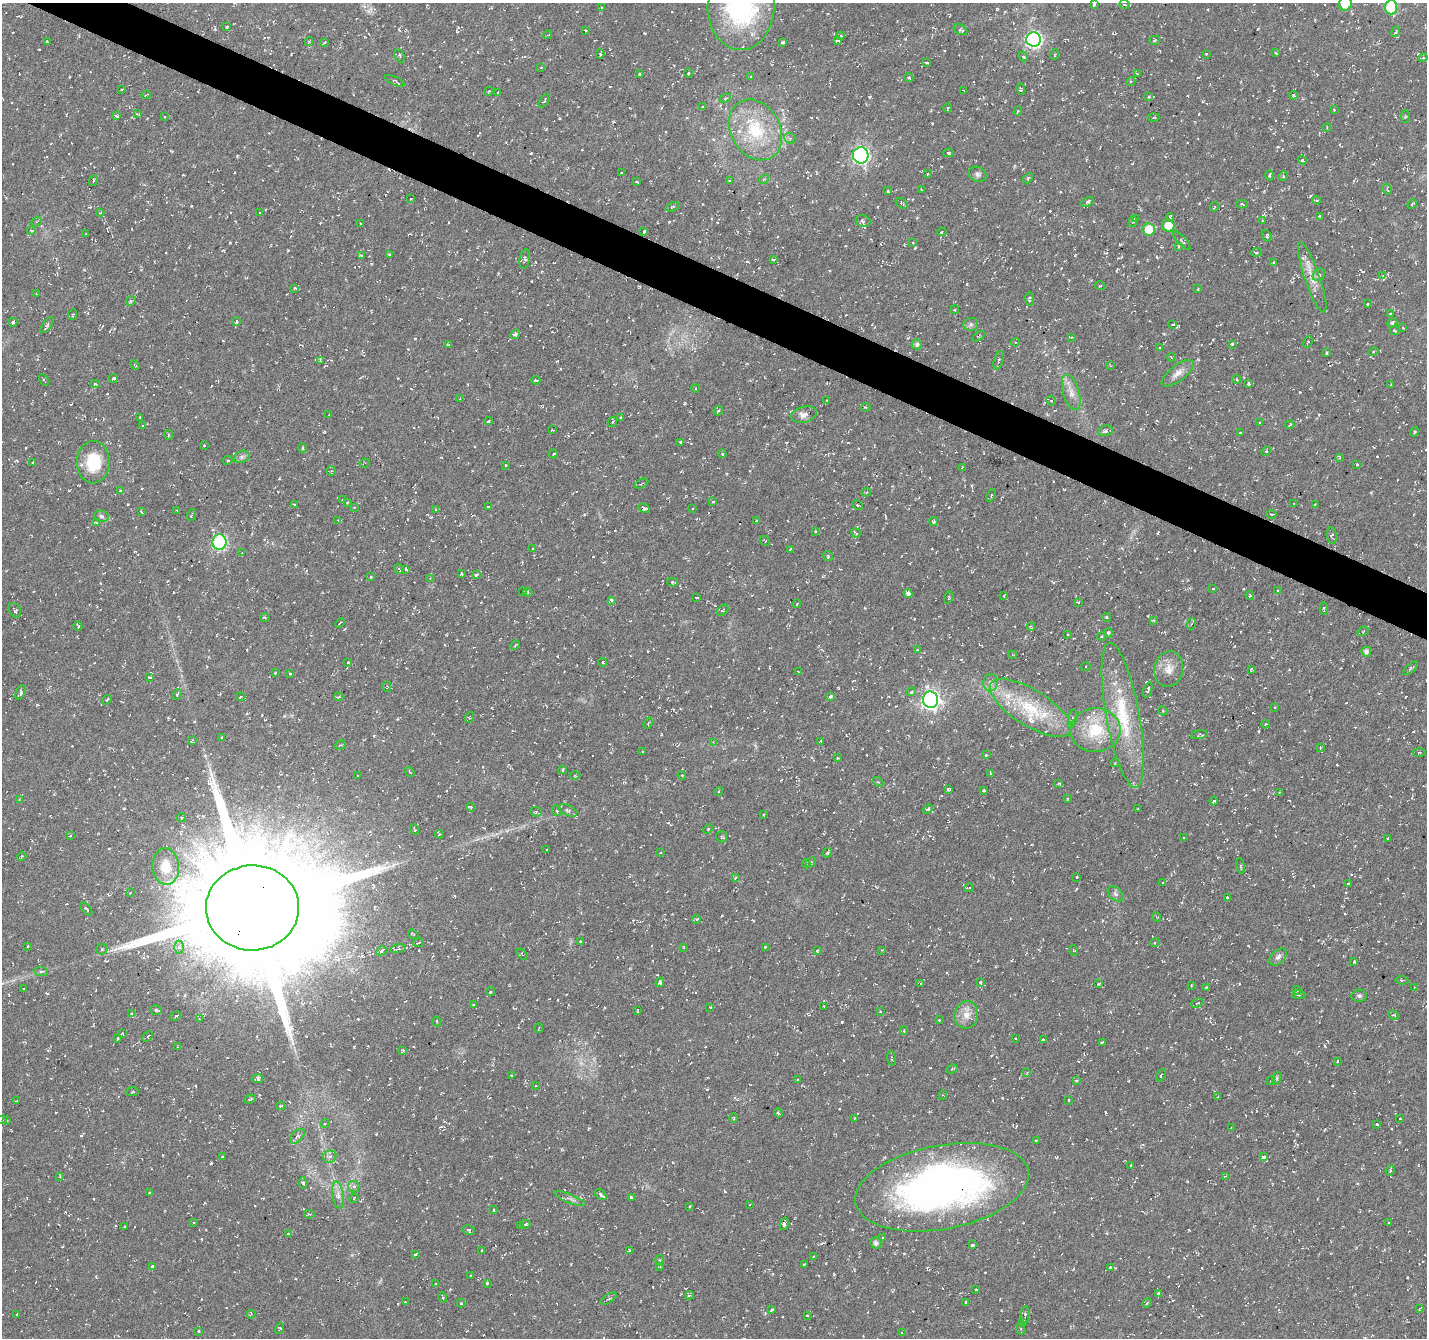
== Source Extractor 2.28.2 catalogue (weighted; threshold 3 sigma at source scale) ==
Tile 11 of 4 x 4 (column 3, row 3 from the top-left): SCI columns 2851-4275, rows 1540-2875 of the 5707 x 5815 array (HDU 1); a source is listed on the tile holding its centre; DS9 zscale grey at full resolution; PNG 1429 x 1340 px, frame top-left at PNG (2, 3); each listed source drawn as its Kron ellipse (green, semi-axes under 4 px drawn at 4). Shown black and unused: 3% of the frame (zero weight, under 3 of 6 exposures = <1% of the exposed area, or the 3 px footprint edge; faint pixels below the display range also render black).
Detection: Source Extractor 2.28.2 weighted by HDU 2 'WHT'; one run over the whole footprint, this tile lists its part. Background -0.0234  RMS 0.0038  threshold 0.0154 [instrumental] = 3 sigma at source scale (4.09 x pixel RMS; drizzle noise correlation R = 1.36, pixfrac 0.8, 0.0396/0.0396 arcsec/px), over >= 5 px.
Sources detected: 914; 153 cosmic-ray / hot-pixel residue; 1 long thin detection or spike segment (spike, bleed or trail) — neither listed nor drawn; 13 inside a brighter listed object's ellipse — not listed separately; of the other 747, all 500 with FLUX_AUTO >= 0.325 (the completeness limit of this list) listed and drawn (247 fainter detections not listed), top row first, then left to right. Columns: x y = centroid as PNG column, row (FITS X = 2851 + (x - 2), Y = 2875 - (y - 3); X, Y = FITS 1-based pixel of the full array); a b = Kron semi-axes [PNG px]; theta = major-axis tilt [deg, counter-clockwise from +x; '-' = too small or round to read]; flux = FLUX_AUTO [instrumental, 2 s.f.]
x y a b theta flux
1345 4 7 6 - 7
1094 5 4 3 - 0.55
1125 5 5 3 - 0.58
741 7 43 33 88 50
1391 7 7 6 - 20
601 8 3 2 - 0.33
227 27 3 2 - 0.38
585 30 3 3 - 0.48
960 30 7 5 -28 0.79
1396 32 5 4 - 0.44
547 35 4 3 - 0.36
840 36 4 3 - 0.57
1034 39 7 7 - 88
838 40 4 3 - 0.85
1155 40 5 4 - 0.71
309 41 4 3 - 0.49
47 42 3 2 - 0.35
325 42 3 3 - 0.52
783 42 4 3 - 1.1
1276 53 3 2 - 0.5
600 54 4 3 - 0.46
1206 54 3 3 - 0.39
1055 55 5 3 - 0.39
400 56 7 4 -67 0.82
1023 56 5 4 - 0.62
1423 58 5 3 - 0.37
927 63 3 3 - 0.64
541 67 3 3 - 0.33
689 73 4 3 - 0.36
639 74 3 3 - 0.63
1137 74 3 2 - 0.4
750 76 3 3 - 0.6
909 77 5 3 - 0.54
395 81 10 4 -25 0.71
1131 81 5 3 - 0.39
1021 89 5 3 - 0.6
121 90 3 2 - 0.41
489 91 4 3 - 0.44
964 91 4 2 - 0.4
497 92 3 2 - 0.46
146 95 4 2 - 0.4
1294 95 4 3 - 0.4
1149 96 3 3 - 0.46
725 98 6 4 22 0.47
544 101 7 3 59 0.49
703 107 4 3 - 0.41
948 108 4 4 - 0.41
1334 110 4 3 - 0.34
1018 111 5 3 - 0.57
137 114 4 3 - 0.41
117 116 3 3 - 0.93
164 117 3 3 - 0.34
1153 117 6 3 2 0.39
1405 117 6 3 -90 0.41
1327 128 4 3 - 0.4
755 130 32 24 -60 20
790 138 6 5 - 0.67
949 153 5 4 - 0.54
861 155 8 8 - 86
1302 160 5 3 - 0.52
622 172 4 2 - 0.5
928 174 3 3 - 0.33
978 174 9 7 -24 1.2
1270 175 5 4 - 0.83
1283 176 5 4 - 0.46
1028 178 6 3 47 0.4
764 179 5 4 - 0.47
93 181 6 3 62 0.49
729 181 3 3 - 0.46
636 182 3 3 - 0.62
1387 189 6 3 -61 0.46
922 190 3 3 - 0.61
888 191 3 3 - 0.6
411 199 3 2 - 0.54
1316 200 4 3 - 0.43
1087 202 6 4 27 0.85
902 203 7 4 -36 0.63
1242 204 6 4 -2 0.52
1412 204 5 4 - 0.46
672 207 7 4 21 0.55
1214 207 5 2 - 0.39
100 213 4 4 - 0.43
260 213 3 2 - 0.48
1319 216 3 3 - 0.85
1170 217 4 3 - 0.55
1135 218 3 3 - 0.67
863 221 7 5 -16 0.96
1262 221 3 3 - 0.42
37 222 6 3 38 0.43
1133 222 5 4 - 0.47
361 223 3 2 - 0.49
1168 226 6 6 - 5.9
1149 229 6 6 - 7.1
31 231 4 4 - 0.62
644 232 3 2 - 0.58
942 232 5 4 - 0.67
86 234 3 2 - 0.35
1266 235 6 4 -64 0.83
1182 241 12 4 -48 0.78
912 243 3 2 - 0.53
1178 246 4 3 - 0.43
1257 252 5 4 - 0.51
390 254 3 3 - 0.44
361 256 3 3 - 0.67
525 259 10 5 80 0.84
773 259 4 2 - 0.65
1274 262 3 3 - 0.52
1319 275 7 5 42 0.93
1383 276 3 2 - 0.36
1312 277 37 7 -71 4.7
1100 285 5 2 - 0.34
294 288 4 3 - 0.45
1198 289 3 2 - 0.34
37 293 4 2 - 0.35
1030 299 7 4 -82 0.83
131 301 5 4 - 0.65
1368 304 3 3 - 0.67
955 310 4 4 - 0.44
1390 313 3 2 - 0.36
73 314 5 4 - 0.41
13 322 4 3 - 0.87
236 322 4 3 - 1.3
1392 323 5 4 - 0.74
971 324 7 6 - 0.9
1172 324 3 3 - 0.48
47 325 9 3 52 0.85
1403 328 3 3 - 0.34
1395 331 4 3 - 0.56
515 334 5 4 - 1.1
978 336 7 4 31 0.48
1071 337 4 2 - 0.38
1015 342 4 4 - 0.4
1308 342 6 3 67 0.36
449 344 3 3 - 0.91
917 344 5 5 - 1
1232 344 4 3 - 0.48
1159 348 3 3 - 0.33
1373 352 5 3 - 0.45
1326 353 4 3 - 0.65
1171 357 4 3 - 0.33
999 360 9 4 71 0.74
320 361 4 3 - 0.59
135 365 5 3 - 0.35
1111 366 3 3 - 0.37
1177 373 19 8 37 2.7
113 378 4 3 - 0.94
1236 379 4 3 - 0.49
44 380 6 2 -61 0.4
536 380 4 3 - 0.47
95 384 4 4 - 0.53
1248 384 4 4 - 0.53
1391 384 3 2 - 0.43
695 388 4 3 - 0.33
1071 392 18 8 -73 3.2
460 399 4 3 - 0.45
827 400 3 3 - 0.39
1051 401 5 4 - 0.46
866 407 5 3 - 0.37
718 410 5 3 - 0.48
329 415 3 3 - 0.55
804 415 13 8 12 2.2
140 417 3 2 - 0.59
621 418 4 3 - 0.58
489 421 4 3 - 1.4
612 422 5 4 - 0.66
1260 422 3 3 - 0.63
1290 425 4 3 - 0.36
143 426 3 3 - 0.38
552 430 3 2 - 0.35
1105 431 7 5 13 0.79
1414 432 5 3 - 0.33
1240 433 3 3 - 0.65
168 435 5 2 - 0.4
681 442 3 3 - 0.54
204 446 3 3 - 0.64
302 448 4 4 - 0.45
1266 451 5 4 - 0.41
553 454 5 3 - 0.56
722 454 4 3 - 0.42
242 457 8 6 22 0.91
1340 457 4 3 - 0.41
228 460 5 3 - 0.46
33 462 3 2 - 0.49
93 462 21 16 87 13
365 463 5 3 - 0.43
1357 464 3 2 - 0.37
506 465 3 2 - 0.39
962 467 4 3 - 0.42
331 471 4 4 - 0.42
642 483 7 3 27 0.48
120 490 3 3 - 0.66
866 492 5 4 - 0.53
991 495 6 4 69 0.44
343 500 3 3 - 0.42
347 502 3 2 - 0.38
713 502 4 3 - 0.4
1294 503 3 2 - 0.4
294 505 3 3 - 0.39
857 505 6 3 -28 0.48
1315 505 3 3 - 0.58
488 506 3 2 - 0.4
354 507 3 3 - 0.44
644 508 6 4 -30 1.4
692 508 3 2 - 0.38
436 509 4 3 - 0.38
177 510 3 3 - 0.33
141 512 3 2 - 0.42
1271 514 5 2 - 0.33
191 515 6 2 71 0.53
101 516 7 5 -16 0.8
338 520 4 4 - 0.55
757 521 3 2 - 0.4
934 521 4 4 - 0.52
96 523 4 3 - 0.38
815 531 4 3 - 0.4
856 533 5 2 - 0.41
1332 536 8 5 -83 1
765 541 5 3 - 0.39
219 542 7 7 - 44
532 549 3 2 - 0.33
790 549 4 2 - 0.45
242 553 4 4 - 0.34
828 556 5 4 - 0.44
399 569 5 3 - 0.41
406 569 3 3 - 0.5
461 574 3 3 - 0.44
476 575 3 3 - 1.9
371 577 3 3 - 0.44
430 578 4 4 - 0.33
673 582 5 3 - 0.67
1213 589 3 3 - 0.37
1277 591 3 3 - 0.34
523 592 3 2 - 0.41
528 592 4 3 - 0.41
908 593 4 4 - 1.2
1004 595 3 2 - 0.43
1250 595 4 4 - 0.33
697 597 3 2 - 0.35
949 597 6 4 71 0.44
611 600 4 3 - 1.7
1078 602 3 2 - 0.33
797 604 4 3 - 0.39
1324 609 6 3 87 0.47
15 610 8 5 -62 0.67
723 610 7 3 43 0.38
1106 617 4 3 - 0.5
265 618 5 3 - 0.41
1154 620 4 4 - 0.41
340 623 5 4 - 0.53
1191 624 5 3 - 0.48
78 626 5 3 - 0.82
1031 626 4 3 - 0.38
1363 631 6 3 34 0.34
1108 633 4 4 - 0.82
1068 635 3 3 - 0.47
1102 636 4 3 - 0.4
515 645 5 3 - 0.34
917 650 3 3 - 0.47
1366 651 5 5 - 1.3
1012 655 4 3 - 0.42
348 662 3 2 - 0.5
603 663 4 3 - 0.52
1086 667 5 3 - 0.56
1411 668 9 4 41 0.67
1169 669 18 14 79 4.2
1251 669 3 3 - 0.44
798 672 3 3 - 0.44
275 673 3 3 - 0.57
290 674 3 3 - 0.84
150 677 4 3 - 0.96
991 683 9 7 82 1.7
387 687 5 4 - 0.35
1148 690 8 4 71 1
20 692 8 4 68 1.1
911 692 5 4 - 0.63
177 694 5 3 - 0.38
830 696 3 3 - 0.98
241 697 4 3 - 0.71
339 697 4 3 - 0.5
107 700 5 3 - 0.41
930 700 8 7 - 150
1274 707 3 3 - 0.69
1031 708 47 18 -32 18
1163 711 5 3 - 0.34
1123 715 73 16 -80 24
470 717 5 3 - 0.33
1073 719 9 4 77 0.96
648 723 6 3 68 0.37
1265 724 4 3 - 0.37
1095 730 25 22 5 14
1199 735 8 3 9 0.48
222 738 3 3 - 0.46
192 740 4 3 - 0.38
820 741 3 2 - 0.47
713 742 4 4 - 0.35
340 745 6 4 17 0.5
1320 748 4 4 - 0.52
643 751 3 2 - 0.44
1419 753 6 3 -2 0.45
986 755 3 2 - 0.52
837 758 3 2 - 0.45
1115 763 4 3 - 0.39
562 770 4 3 - 0.6
410 772 5 2 - 0.35
991 774 4 3 - 0.82
575 775 5 3 - 0.33
682 775 4 4 - 0.41
357 776 3 3 - 0.5
878 782 6 4 -42 0.41
1059 783 4 3 - 0.52
948 789 4 3 - 0.64
984 790 3 3 - 0.45
719 791 4 3 - 0.37
1279 792 3 2 - 0.4
1067 799 3 2 - 0.45
19 800 3 3 - 0.37
1214 801 4 3 - 0.98
471 807 5 4 - 0.42
928 809 5 4 - 0.48
1138 809 3 2 - 0.34
568 810 10 5 -26 0.97
557 811 5 3 - 0.39
536 812 6 4 -23 0.49
763 815 3 3 - 0.72
181 818 4 4 - 0.66
414 829 5 2 - 0.38
708 829 5 3 - 0.37
439 834 4 4 - 0.46
70 836 3 3 - 1
722 837 5 5 - 0.52
1184 838 3 3 - 0.36
1387 838 3 3 - 0.78
547 850 3 2 - 0.36
661 853 4 3 - 0.33
827 853 5 4 - 0.63
22 856 4 3 - 0.36
811 862 5 4 - 0.38
806 864 4 3 - 0.44
166 866 18 13 -87 8.4
1241 866 8 4 -82 0.56
1076 877 3 2 - 0.41
735 878 3 3 - 0.8
1163 883 3 2 - 0.33
1348 884 3 3 - 0.42
969 888 5 2 - 0.34
130 893 3 2 - 0.36
1115 894 9 6 -41 0.89
1227 897 3 3 - 0.37
252 908 46 42 1 12000
86 909 8 3 -50 0.51
1156 917 5 3 - 0.35
696 919 4 4 - 0.79
413 934 6 3 -35 0.56
580 941 3 3 - 0.53
1155 942 4 3 - 0.41
418 943 5 2 - 0.36
27 946 3 3 - 0.5
179 947 6 5 - 1.3
684 947 3 2 - 0.36
765 947 3 3 - 0.62
102 949 5 5 - 0.67
398 949 8 3 13 0.64
882 950 4 3 - 0.43
1073 950 5 3 - 0.38
381 951 5 4 - 1.3
817 951 3 3 - 0.51
522 954 7 3 -45 0.41
1278 957 10 6 44 1.2
1354 962 3 3 - 0.54
41 971 7 4 -6 0.63
1402 980 6 4 -7 0.46
660 982 5 4 - 0.96
981 982 4 3 - 1.1
921 983 4 3 - 0.45
1099 984 3 3 - 1.1
1191 985 4 3 - 0.34
1207 987 3 3 - 0.57
1415 987 4 2 - 0.67
23 989 3 2 - 0.43
1297 990 5 3 - 0.34
491 991 5 3 - 0.33
1299 995 7 3 2 0.36
1359 996 8 6 8 0.81
1197 1003 6 3 20 0.37
473 1005 3 2 - 0.57
824 1006 3 3 - 0.35
710 1007 3 2 - 0.63
156 1010 6 4 -13 1.3
638 1010 4 2 - 0.33
880 1011 3 2 - 0.34
132 1013 4 2 - 0.33
966 1015 14 12 81 3.5
1394 1015 5 4 - 0.5
175 1016 6 4 29 0.47
199 1019 4 3 - 0.42
939 1020 3 3 - 0.35
437 1021 5 3 - 0.37
539 1028 5 2 - 0.36
904 1030 4 3 - 0.39
123 1033 3 2 - 0.42
148 1036 6 3 45 0.42
117 1038 3 3 - 1
1015 1038 2 2 - 0.33
1043 1040 4 3 - 1.2
1102 1042 3 2 - 0.44
178 1047 3 3 - 0.37
403 1050 4 3 - 0.47
891 1058 7 3 -84 0.37
1337 1061 3 3 - 0.5
952 1069 6 4 28 0.43
1027 1073 4 3 - 0.36
511 1075 4 3 - 0.33
1161 1075 6 3 63 0.36
1277 1078 6 4 72 0.55
258 1079 6 3 8 1.2
798 1080 3 2 - 0.36
1076 1081 3 3 - 0.56
1271 1081 4 3 - 0.51
536 1085 3 2 - 0.46
133 1092 6 3 0 0.38
943 1095 4 4 - 0.42
1218 1097 4 3 - 0.36
250 1099 6 2 22 0.42
1069 1100 3 2 - 0.36
16 1101 3 2 - 0.35
281 1106 4 3 - 0.47
778 1113 4 2 - 0.62
733 1118 5 3 - 0.34
855 1118 3 3 - 0.54
1400 1118 3 2 - 0.42
2 1120 3 2 - 0.67
7 1121 3 2 - 0.36
325 1123 4 3 - 0.56
1377 1124 3 3 - 0.59
1231 1127 4 2 - 0.34
297 1136 9 5 45 0.9
1036 1140 3 2 - 0.5
330 1156 7 6 - 1.2
223 1157 3 3 - 0.81
1264 1157 4 3 - 1.4
1131 1165 3 3 - 0.51
1390 1170 5 3 - 0.48
60 1176 4 4 - 0.35
1225 1176 4 3 - 0.41
303 1183 6 4 -83 0.77
354 1187 6 5 - 1.2
942 1187 88 42 11 180
149 1192 3 2 - 0.35
601 1194 7 3 -41 1.5
338 1195 13 5 -81 2
631 1197 4 3 - 0.93
354 1198 5 3 - 0.33
570 1199 17 3 -22 0.96
750 1205 3 3 - 0.39
690 1206 3 2 - 0.45
494 1210 3 3 - 0.41
309 1214 5 4 - 0.42
194 1223 3 2 - 0.33
1389 1223 3 3 - 0.54
526 1224 5 4 - 0.67
784 1224 6 3 76 1.7
520 1226 4 3 - 0.58
124 1227 3 2 - 0.42
469 1230 6 4 -12 0.53
288 1233 4 3 - 0.56
882 1238 3 3 - 0.62
876 1243 5 5 - 1.2
972 1245 4 3 - 0.44
481 1250 3 2 - 0.39
629 1251 4 3 - 0.52
416 1254 3 2 - 0.45
813 1257 4 3 - 0.46
659 1260 5 3 - 0.39
805 1264 3 3 - 0.79
152 1266 4 3 - 0.83
660 1266 3 3 - 0.37
1110 1267 3 2 - 0.59
471 1275 3 3 - 0.77
487 1283 3 3 - 0.61
435 1284 3 2 - 0.4
976 1290 3 2 - 0.33
1159 1293 3 3 - 0.93
689 1295 5 3 - 0.51
443 1297 5 3 - 0.41
609 1299 9 4 32 0.66
405 1302 3 2 - 0.55
461 1303 4 4 - 0.36
965 1303 4 3 - 0.67
1147 1303 5 3 - 0.37
1419 1309 3 3 - 0.58
772 1310 4 3 - 0.6
16 1314 3 2 - 0.45
251 1314 4 3 - 0.34
1025 1315 9 2 86 0.47
807 1316 3 3 - 0.56
1023 1323 4 4 - 0.53
280 1328 6 3 73 0.35
1021 1329 5 4 - 0.71
199 1331 3 2 - 0.55
902 1333 4 3 - 0.39
Isophote crosses this tile's border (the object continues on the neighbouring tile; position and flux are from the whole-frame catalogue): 4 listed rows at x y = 1345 4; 741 7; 1391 7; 2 1120
Unlisted compact peaks at least as high as the median listed source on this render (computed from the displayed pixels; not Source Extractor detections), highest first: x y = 288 250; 431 517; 128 504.